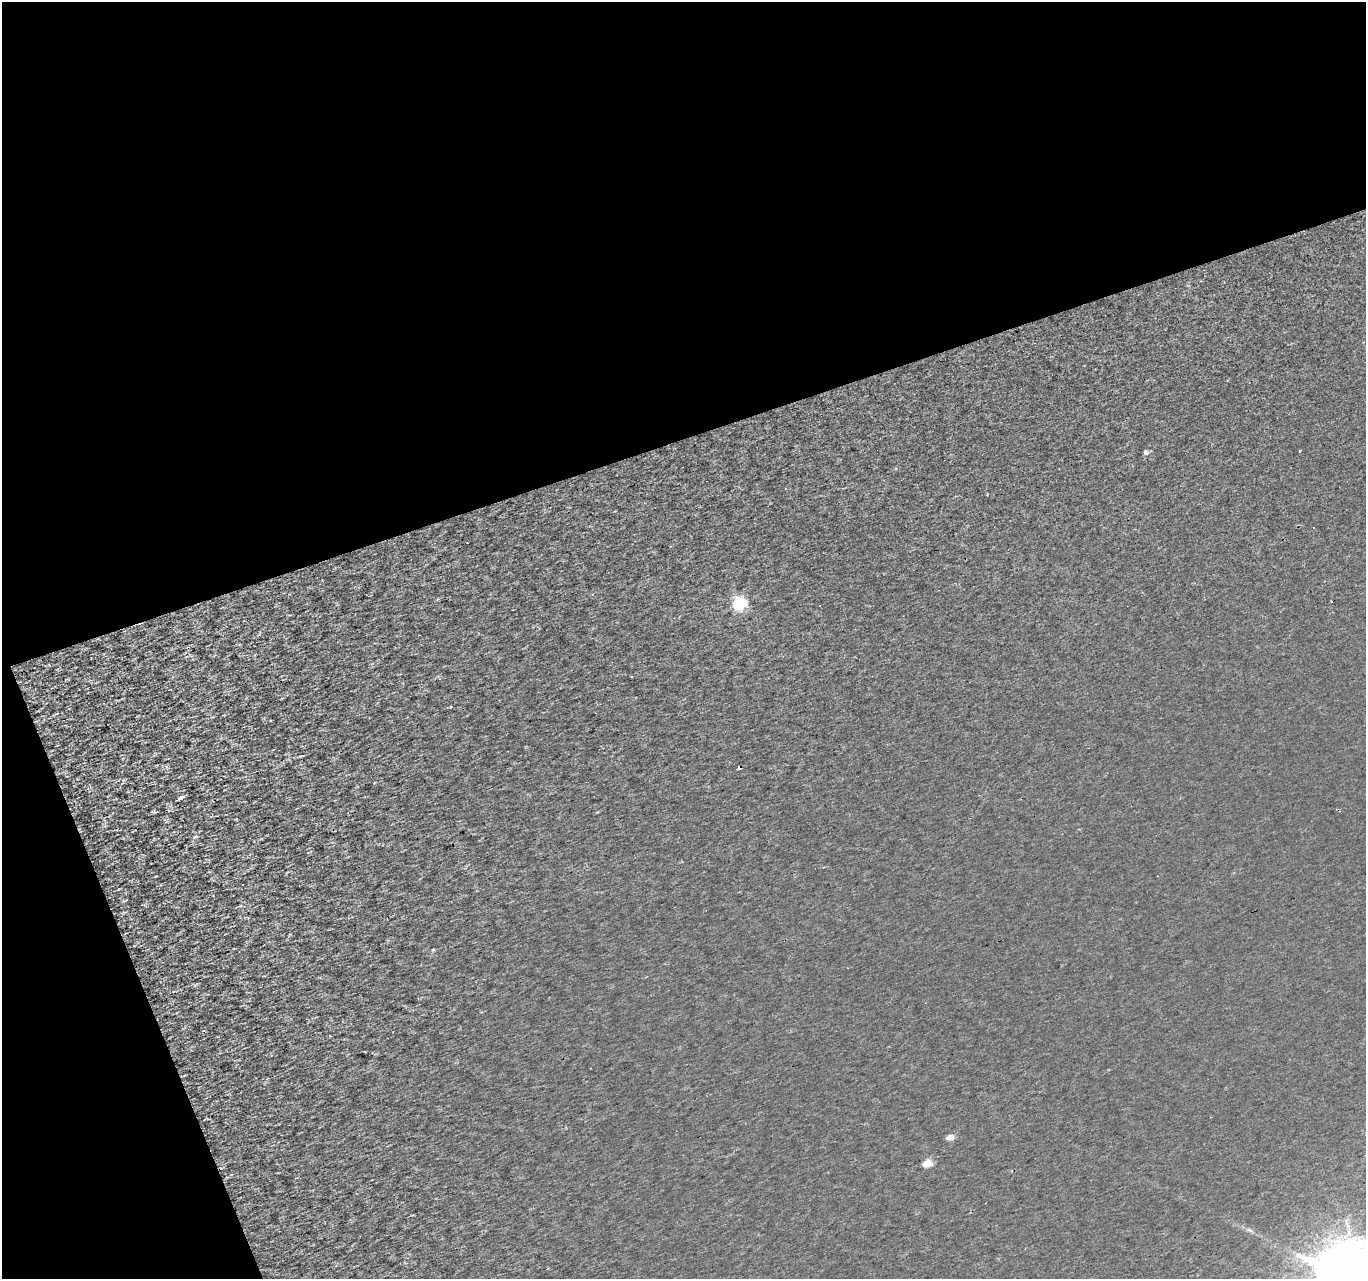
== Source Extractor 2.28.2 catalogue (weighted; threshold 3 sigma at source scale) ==
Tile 1 of 2 x 2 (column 1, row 1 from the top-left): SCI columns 301-1664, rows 1410-2686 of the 3029 x 2979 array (HDU 1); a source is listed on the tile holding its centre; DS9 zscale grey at full resolution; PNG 1368 x 1281 px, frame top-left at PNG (2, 2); no overlay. Shown black and unused: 39% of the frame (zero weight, under 2 of 3 exposures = <1% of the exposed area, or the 3 px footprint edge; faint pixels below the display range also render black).
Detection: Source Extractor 2.28.2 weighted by HDU 2 'WHT'; one run over the whole footprint, this tile lists its part. Background 0.00129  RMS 0.004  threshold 0.0179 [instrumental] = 3 sigma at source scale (4.5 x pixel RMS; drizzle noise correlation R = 1.50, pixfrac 1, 0.0396/0.0396 arcsec/px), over >= 5 px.
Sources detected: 24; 7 cosmic-ray / hot-pixel residue — not listed; the other 17 listed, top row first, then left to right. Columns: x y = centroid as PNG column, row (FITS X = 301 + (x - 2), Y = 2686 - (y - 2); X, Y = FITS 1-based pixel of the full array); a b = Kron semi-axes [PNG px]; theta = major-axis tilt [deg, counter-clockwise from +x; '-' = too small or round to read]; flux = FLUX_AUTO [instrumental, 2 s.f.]
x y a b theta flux
1299 451 3 2 - 0.45
1146 452 5 5 - 1.8
785 488 3 3 - 1.1
988 494 3 3 - 1
1313 527 3 2 - 0.5
739 603 6 6 - 61
451 707 3 2 - 1.1
273 750 3 2 - 0.66
739 768 3 3 - 1.9
90 786 5 4 - 0.57
181 798 6 3 30 1.4
154 812 5 5 - 0.53
433 950 5 4 - 0.48
330 1035 3 3 - 0.63
950 1137 5 4 - 6.5
928 1163 5 5 - 12
1250 1230 9 5 -27 1.1
Overlapping masked pixels (flux is a lower limit): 1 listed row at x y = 739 768